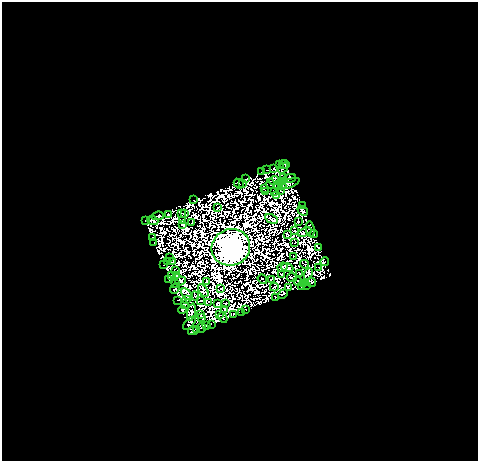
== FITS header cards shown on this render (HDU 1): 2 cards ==
NAXIS1  =                  476
NAXIS2  =                  459

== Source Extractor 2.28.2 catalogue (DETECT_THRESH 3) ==
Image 476 x 459 px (HDU 1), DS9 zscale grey, 1 PNG px = 1 image px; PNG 480 x 463 px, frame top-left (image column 1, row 459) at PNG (2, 2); each listed source drawn as its Kron ellipse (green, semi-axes under 4 px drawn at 4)
Background 1.96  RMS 5.3e-04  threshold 0.0016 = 3 sigma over >= 5 px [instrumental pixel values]
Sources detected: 202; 95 with non-positive FLUX_AUTO (blend fragments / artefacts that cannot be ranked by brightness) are neither listed nor drawn; the other 107 listed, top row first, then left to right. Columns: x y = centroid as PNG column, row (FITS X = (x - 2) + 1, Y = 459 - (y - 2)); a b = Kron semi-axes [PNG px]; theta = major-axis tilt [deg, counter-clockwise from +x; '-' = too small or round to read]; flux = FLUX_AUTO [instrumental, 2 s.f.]
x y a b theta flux
284 164 5 3 - 84
279 165 2 2 - 41
283 168 6 3 52 30
266 169 2 2 - 7
273 169 4 2 - 18
261 172 3 2 - 33
284 178 2 2 - 26
289 178 7 3 20 60
246 179 3 2 - 16
274 180 5 2 - 30
281 181 4 2 - 0.7
290 183 10 3 23 61
239 184 5 2 - 66
242 184 3 2 - 4
271 184 5 2 - 2.7
282 185 4 3 - 160
278 186 4 2 - 27
264 188 3 2 - 14
280 190 3 2 - 30
274 191 3 2 - 24
266 192 2 2 - 29
276 196 3 2 - 41
193 200 2 2 - 40
302 205 3 2 - 26
218 207 3 2 - 29
303 211 5 3 - 39
181 213 2 2 - 5.7
169 214 3 2 - 45
184 214 2 2 - 24
158 216 6 3 6 34
271 219 6 4 -30 26
145 220 3 3 - 100
153 220 5 3 - 45
182 220 2 2 - 11
298 222 3 3 - 60
192 223 2 2 - 17
183 224 3 3 - 46
310 229 7 4 -82 29
294 231 4 2 - 6.2
305 232 7 2 20 15
287 234 4 2 - 30
314 234 4 2 - 27
152 238 3 2 - 54
154 242 4 2 - 57
295 243 2 2 - 23
231 247 19 18 - 300000
319 248 3 3 - 110
293 256 2 2 - 35
170 257 2 2 - 49
168 262 3 2 - 56
173 262 4 2 - 16
325 262 4 2 - 84
304 264 4 2 - 45
163 265 3 2 - 70
282 267 5 4 - 46
287 268 6 3 -20 69
319 268 3 2 - 27
175 271 3 2 - 39
299 274 2 2 - 16
308 274 6 3 66 14
171 275 3 2 - 54
176 275 4 3 - 33
282 275 2 2 - 16
292 278 5 2 - 55
169 279 3 2 - 31
262 279 5 2 - 13
271 279 3 2 - 17
180 281 5 3 - 140
298 281 5 2 - 32
206 282 4 2 - 34
312 282 4 3 - 44
176 283 2 2 - 9.1
303 284 4 2 - 8.1
306 285 3 2 - 31
274 287 4 2 - 8.2
302 287 3 2 - 57
288 288 4 2 - 47
175 289 6 2 48 61
221 289 2 2 - 17
203 290 7 3 -57 13
187 294 7 4 -46 29
283 294 5 3 - 73
195 296 4 3 - 36
275 298 2 2 - 30
186 299 3 2 - 45
177 300 3 2 - 43
201 301 4 2 - 34
209 302 3 2 - 47
218 303 3 2 - 11
225 303 2 2 - 43
184 305 2 2 - 73
225 309 3 2 - 7.4
182 310 4 3 - 87
246 310 3 2 - 56
191 312 9 4 78 38
241 312 2 2 - 13
200 314 3 2 - 42
234 314 3 2 - 26
219 315 2 2 - 40
201 317 4 3 - 5.4
223 317 5 2 - 91
189 323 8 3 45 37
211 324 2 2 - 11
206 326 4 2 - 23
202 328 5 3 - 84
197 329 4 3 - 70
193 331 5 4 - 190
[95 non-positive-flux detections neither listed nor drawn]